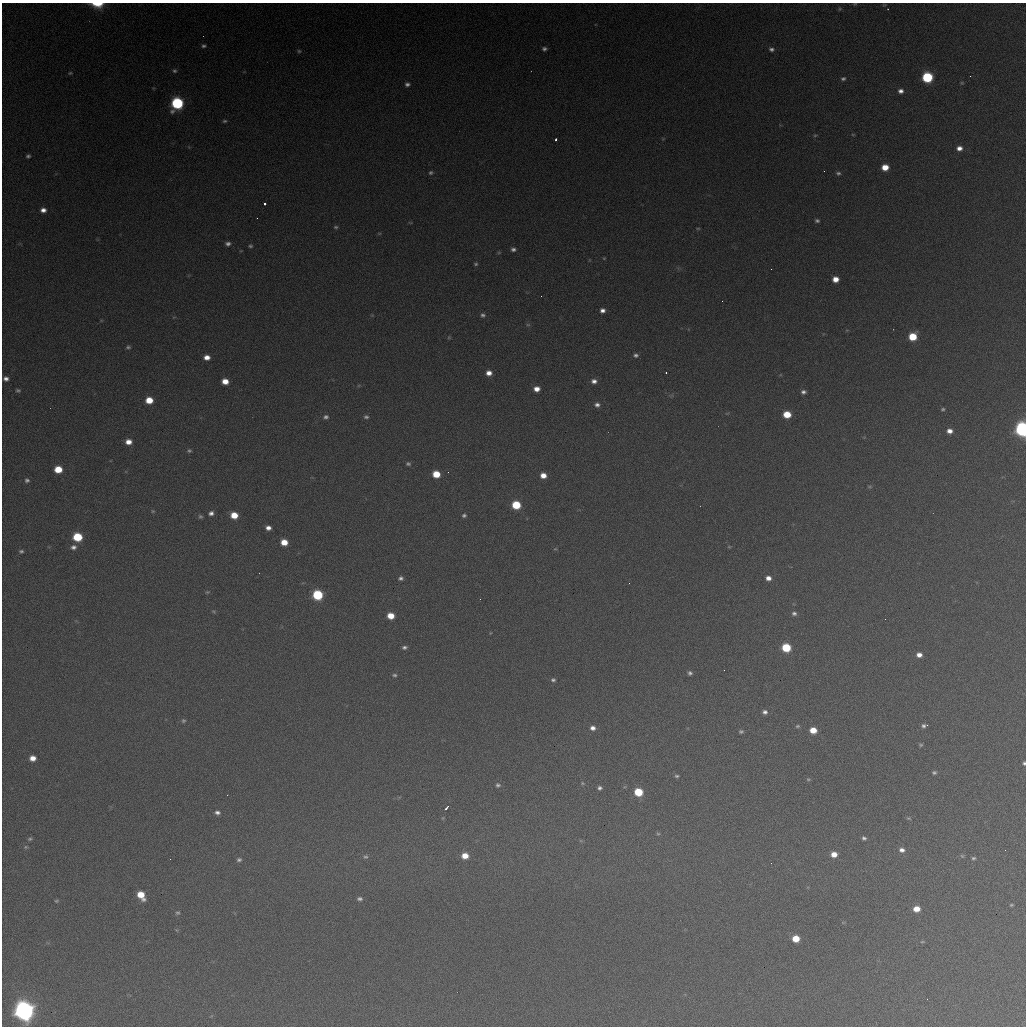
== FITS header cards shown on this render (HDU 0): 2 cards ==
NAXIS1  =                 1024 / length of data axis 1
NAXIS2  =                 1024 / length of data axis 2

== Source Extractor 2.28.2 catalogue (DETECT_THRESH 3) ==
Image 1024 x 1024 px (HDU 0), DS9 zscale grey, 1 PNG px = 1 image px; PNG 1028 x 1028 px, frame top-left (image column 1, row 1024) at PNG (2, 3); no overlay
Background 370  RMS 16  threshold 47.8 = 3 sigma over >= 5 px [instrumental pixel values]
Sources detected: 142; all 142 listed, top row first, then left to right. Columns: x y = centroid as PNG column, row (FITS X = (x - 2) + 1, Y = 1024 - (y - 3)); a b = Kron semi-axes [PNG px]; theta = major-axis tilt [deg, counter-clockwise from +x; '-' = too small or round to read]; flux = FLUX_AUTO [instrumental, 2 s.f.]
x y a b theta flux
97 4 11 5 -3 2.3e+04
855 4 5 4 - 1.1e+03
840 9 5 5 - 1.4e+03
888 9 3 2 - 5.8e+02
204 46 5 4 - 2.1e+03
544 49 6 5 - 2.8e+03
771 49 7 5 -13 3.0e+03
299 51 5 5 - 1.5e+03
174 71 6 5 - 2.1e+03
70 73 5 4 - 1.2e+03
927 77 7 6 - 9.9e+04
843 79 6 4 15 2.3e+03
962 83 5 4 - 1.2e+03
407 84 6 5 - 3.1e+03
901 91 6 5 - 4.7e+03
177 103 7 7 - 1.5e+05
225 121 5 4 - 1.7e+03
815 135 6 3 2 1.1e+03
556 139 3 3 - 2.0e+03
959 148 6 5 - 6.4e+03
28 156 4 4 - 2.1e+03
885 167 6 5 - 1.7e+04
431 173 6 5 - 2.0e+03
838 173 6 4 1 2.1e+03
265 204 3 3 - 8.0e+03
43 210 6 5 - 6.0e+03
257 218 2 2 - 5.9e+02
817 221 5 4 - 2.3e+03
410 222 6 3 -19 9.1e+02
336 227 6 4 0 1.7e+03
698 228 5 3 - 1.1e+03
228 244 6 5 - 3.3e+03
250 246 5 4 - 1.6e+03
513 249 5 4 - 3.1e+03
604 258 5 3 - 8.6e+02
476 264 5 4 - 1.7e+03
835 279 6 5 - 1.1e+04
541 296 2 2 - 6.6e+02
602 310 5 5 - 5.0e+03
483 315 6 6 - 2.8e+03
528 325 6 4 0 1.5e+03
449 337 5 5 - 1.2e+03
913 337 6 6 - 3.3e+04
128 347 6 4 0 1.8e+03
636 355 5 4 - 2.7e+03
207 357 6 5 - 8.4e+03
489 373 6 5 - 7.7e+03
666 373 2 2 - 1.1e+03
6 379 6 5 - 4.6e+03
225 381 6 5 - 1.3e+04
594 381 7 5 -6 5.0e+03
537 389 6 5 - 8.7e+03
18 390 7 5 -13 2.0e+03
803 392 5 4 - 3.2e+03
149 400 6 5 - 2.0e+04
597 405 6 5 - 3.8e+03
943 409 5 4 - 1.6e+03
787 414 6 5 - 2.4e+04
326 417 7 5 9 3.0e+03
366 417 6 5 - 2.4e+03
1022 429 7 6 - 4.1e+05
949 431 6 5 - 6.9e+03
128 442 6 5 - 9.2e+03
189 451 5 4 - 1.8e+03
408 464 6 5 - 2.1e+03
58 469 6 5 - 2.5e+04
436 474 6 5 - 2.4e+04
543 475 6 5 - 1.0e+04
27 480 5 5 - 2.4e+03
870 487 7 3 0 1.4e+03
516 505 6 6 - 4.4e+04
153 511 5 4 - 1.4e+03
211 513 6 5 - 4.1e+03
234 515 6 5 - 1.9e+04
464 515 5 4 - 2.2e+03
200 516 6 5 - 2.0e+03
268 528 5 4 - 5.7e+03
77 537 6 6 - 4.9e+04
284 542 6 5 - 1.6e+04
73 547 7 6 - 4.3e+03
729 547 5 3 - 1.0e+03
555 549 5 3 - 9.2e+02
21 551 5 4 - 2.0e+03
401 578 5 4 - 3.0e+03
768 578 6 5 - 6.4e+03
629 583 2 2 - 5.3e+02
207 592 6 4 19 1.4e+03
318 595 6 6 - 8.2e+04
213 611 7 4 -31 1.4e+03
794 613 6 5 - 3.0e+03
391 616 6 5 - 1.8e+04
885 619 2 2 - 2.1e+03
490 633 4 3 - 7.8e+02
404 647 5 4 - 2.7e+03
786 648 6 6 - 4.8e+04
919 655 5 5 - 6.9e+03
724 670 3 2 - 9.1e+02
690 673 4 4 - 2.5e+03
394 675 6 4 -2 1.9e+03
553 680 5 4 - 2.4e+03
765 712 6 5 - 3.7e+03
183 721 5 5 - 1.8e+03
797 726 6 5 - 1.8e+03
924 726 6 4 13 3.0e+03
593 728 6 5 - 5.2e+03
813 730 6 5 - 1.7e+04
741 731 5 4 - 2.1e+03
921 745 5 4 - 1.6e+03
32 758 6 5 - 9.8e+03
1024 763 4 4 - 2.1e+03
934 772 5 4 - 2.0e+03
677 776 5 4 - 1.7e+03
808 779 6 4 6 1.5e+03
582 783 5 4 - 1.3e+03
498 785 6 6 - 2.5e+03
599 788 4 4 - 2.8e+03
638 792 6 5 - 4.1e+04
447 807 5 3 - 3.3e+03
217 812 6 5 - 3.8e+03
909 818 6 4 -18 1.4e+03
658 834 5 4 - 1.5e+03
864 838 5 4 - 2.6e+03
30 839 6 4 21 1.7e+03
26 847 5 5 - 1.5e+03
902 850 7 6 - 5.0e+03
834 854 6 5 - 1.2e+04
465 856 6 6 - 1.5e+04
962 856 5 4 - 1.4e+03
365 857 6 5 - 2.0e+03
973 858 5 4 - 1.8e+03
239 860 6 5 - 2.4e+03
771 863 2 2 - 4.7e+02
141 895 8 5 -54 2.3e+04
360 899 6 4 -1 2.8e+03
56 901 5 4 - 1.4e+03
1011 905 4 3 - 1.3e+03
916 909 6 5 - 1.4e+04
178 913 6 6 - 1.9e+03
796 939 6 5 - 2.4e+04
922 942 5 3 - 9.9e+02
927 999 2 2 - 6.1e+02
24 1011 8 7 - 1.1e+06
At the frame edge (FLAGS 8, measured only in part): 4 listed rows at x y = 97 4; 855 4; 1022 429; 1024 763